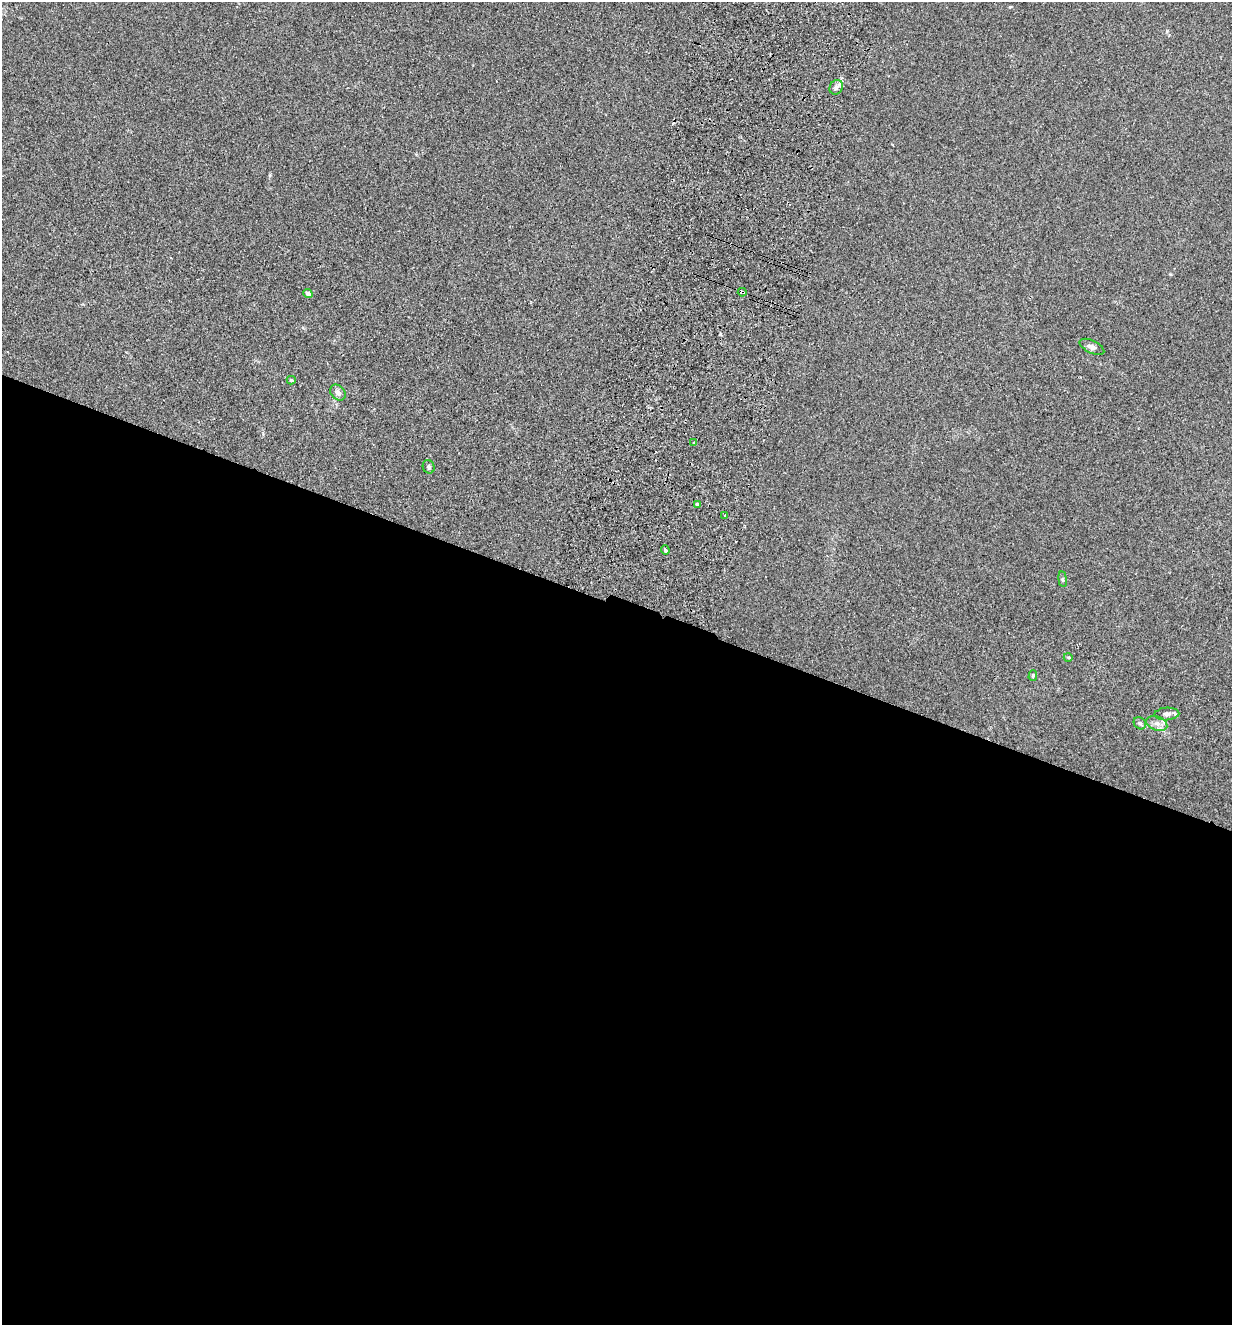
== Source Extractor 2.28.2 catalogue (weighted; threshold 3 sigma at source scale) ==
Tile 14 of 4 x 4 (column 2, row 4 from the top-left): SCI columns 1546-2775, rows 22-1344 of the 5423 x 5336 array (HDU 1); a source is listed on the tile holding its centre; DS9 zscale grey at full resolution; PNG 1234 x 1327 px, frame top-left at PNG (2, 2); each listed source drawn as its Kron ellipse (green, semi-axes under 4 px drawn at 4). Shown black and unused: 55% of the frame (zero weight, under 2 of 3 exposures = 3% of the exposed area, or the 3 px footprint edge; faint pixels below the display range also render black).
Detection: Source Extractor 2.28.2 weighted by HDU 2 'WHT'; one run over the whole footprint, this tile lists its part. Background 0.0241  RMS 0.0062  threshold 0.0281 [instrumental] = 3 sigma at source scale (4.5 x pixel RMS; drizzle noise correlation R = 1.50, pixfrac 1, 0.05/0.05 arcsec/px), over >= 5 px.
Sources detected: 19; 2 cosmic-ray / hot-pixel residue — neither listed nor drawn; the other 17 listed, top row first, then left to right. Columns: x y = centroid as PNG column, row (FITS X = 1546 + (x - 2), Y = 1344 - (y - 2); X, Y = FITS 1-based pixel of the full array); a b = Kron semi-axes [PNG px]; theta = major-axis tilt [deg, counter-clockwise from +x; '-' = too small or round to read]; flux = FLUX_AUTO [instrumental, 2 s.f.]
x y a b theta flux
836 87 7 6 - 2.1
742 292 4 3 - 4.1
308 293 5 4 - 2.9
1092 347 13 6 -25 2.3
291 380 4 4 - 0.78
338 393 9 6 -46 2.5
694 443 3 3 - 1.3
429 467 7 5 -64 1.2
697 504 4 3 - 3.7
725 516 3 2 - 0.92
665 550 4 3 - 3.2
1063 579 8 4 -82 0.92
1068 657 4 3 - 0.6
1033 675 5 4 - 0.87
1167 714 12 6 3 2.6
1140 723 7 5 -42 1.2
1157 723 11 7 -20 3.1
Overlapping masked pixels (flux is a lower limit): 1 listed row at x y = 742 292